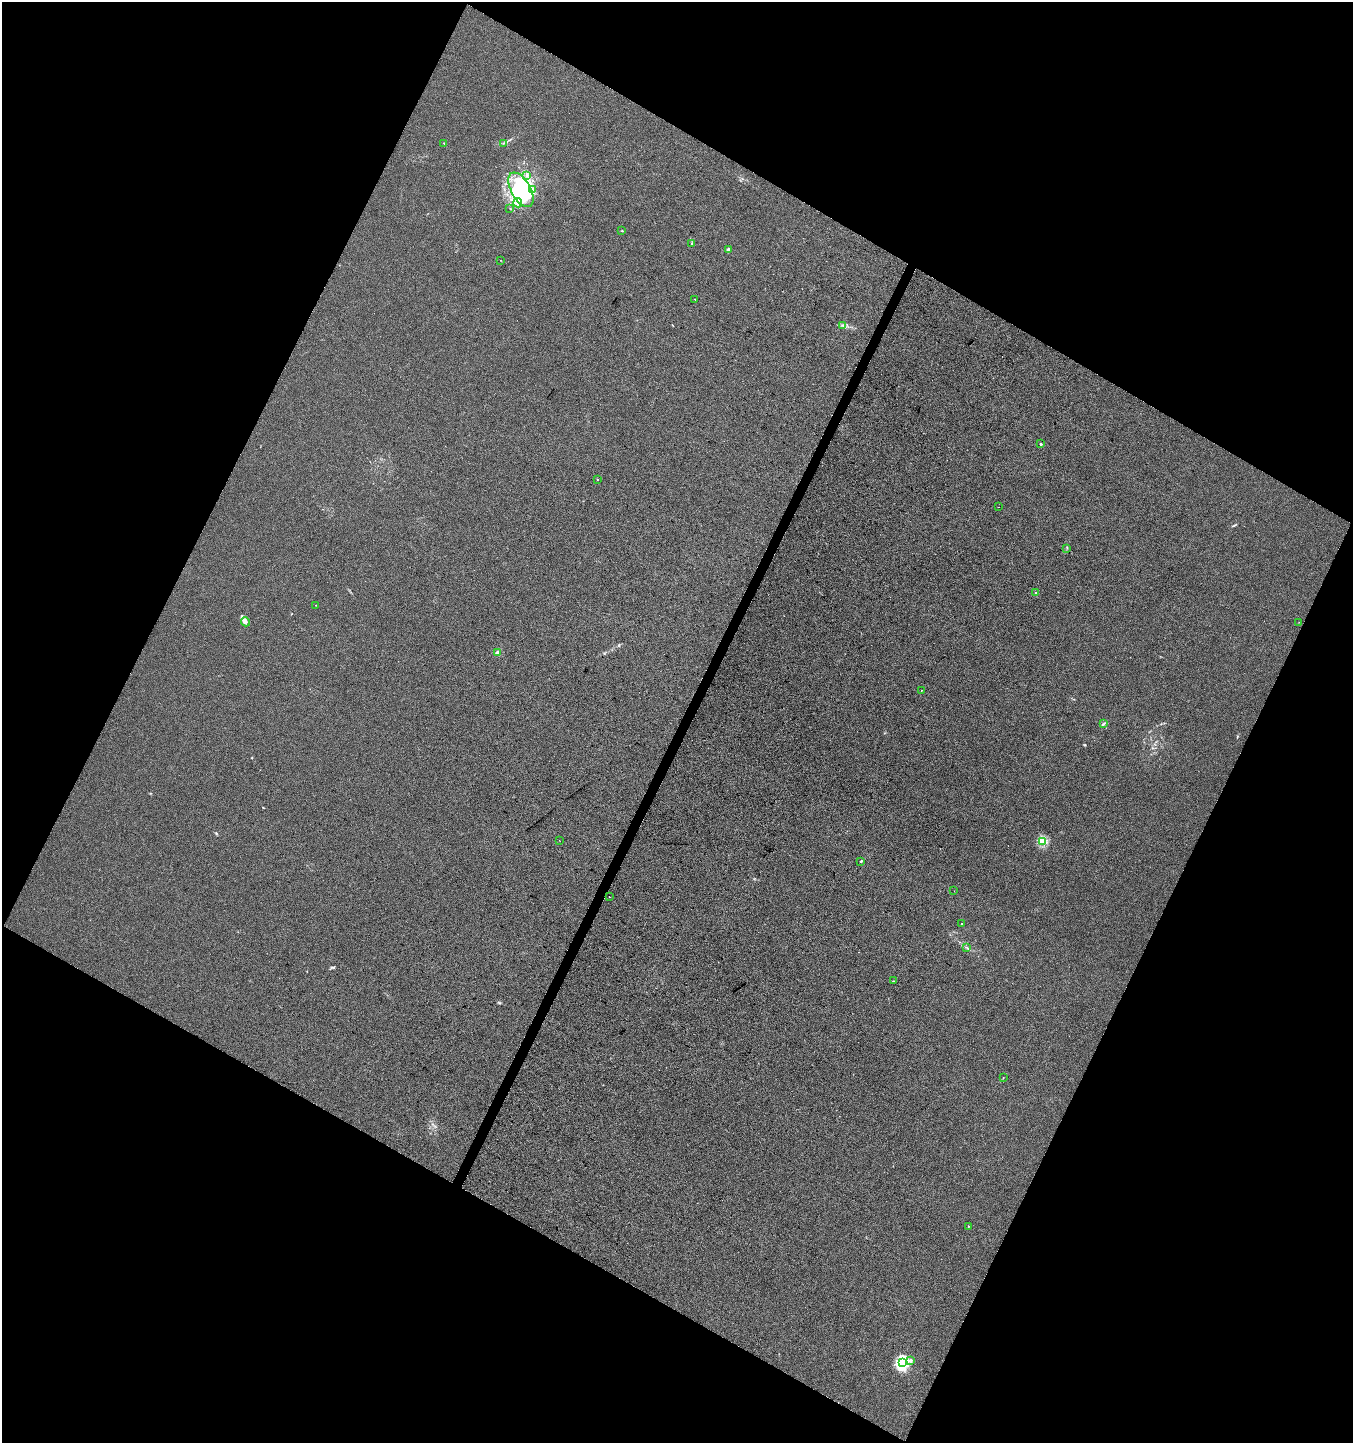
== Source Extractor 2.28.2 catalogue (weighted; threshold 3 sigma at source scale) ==
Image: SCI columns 199-5599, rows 8-5768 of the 5864 x 5769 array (HDU 1 of 3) = the unmasked area's bounding box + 8 px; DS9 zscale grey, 4 x 4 block average (1 PNG px = mean of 4 x 4 image px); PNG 1355 x 1445 px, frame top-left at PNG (2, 2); each listed source drawn as its Kron ellipse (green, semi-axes under 4 px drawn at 4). Shown black and unused: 46% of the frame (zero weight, under 3 of 4 exposures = <1% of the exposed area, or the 3 px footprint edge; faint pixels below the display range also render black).
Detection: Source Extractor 2.28.2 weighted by HDU 2 'WHT'. Background 8.37e-05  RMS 0.0035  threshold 0.0157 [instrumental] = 3 sigma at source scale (4.5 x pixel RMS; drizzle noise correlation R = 1.50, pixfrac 1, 0.0396/0.0396 arcsec/px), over >= 5 px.
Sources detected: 46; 7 inside a brighter object's white glare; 1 cosmic-ray / hot-pixel residue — neither listed nor drawn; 2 inside a brighter listed object's ellipse — not listed separately; the other 36 listed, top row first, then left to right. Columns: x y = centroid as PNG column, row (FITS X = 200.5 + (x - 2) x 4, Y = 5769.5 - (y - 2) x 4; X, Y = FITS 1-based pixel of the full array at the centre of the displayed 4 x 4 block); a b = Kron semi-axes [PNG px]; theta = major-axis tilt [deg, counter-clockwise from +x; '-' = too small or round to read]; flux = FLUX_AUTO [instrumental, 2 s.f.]
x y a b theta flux
444 143 2 2 - 0.5
504 143 2 2 - 0.95
527 175 3 2 - 2
532 189 2 2 - 1.9
521 190 19 9 -61 72
518 203 5 4 - 6.3
510 208 2 2 - 0.59
622 231 2 2 - 2
691 244 2 2 - 0.83
728 249 4 3 - 2.8
500 260 2 2 - 0.54
695 299 2 2 - 0.6
842 325 2 2 - 0.89
1041 444 2 2 - 4.5
597 479 2 2 - 0.81
998 507 2 2 - 1.2
1067 548 2 2 - 1
1036 592 2 2 - 1.8
316 605 2 2 - 0.62
245 622 4 4 - 5.8
1299 622 2 2 - 0.39
498 653 2 2 - 29
921 690 2 2 - 0.63
1103 724 3 2 - 2.4
559 840 2 2 - 1.2
1043 841 2 2 - 130
861 861 2 2 - 2
954 891 2 2 - 0.27
609 897 2 2 - 1.4
962 923 2 2 - 0.73
966 947 2 2 - 0.74
893 981 3 2 - 1.1
1003 1077 2 2 - 0.56
968 1226 2 2 - 0.88
910 1360 4 3 - 4.1
902 1363 3 2 - 370
Diffuse or blended objects may show on this block-average render without a row.